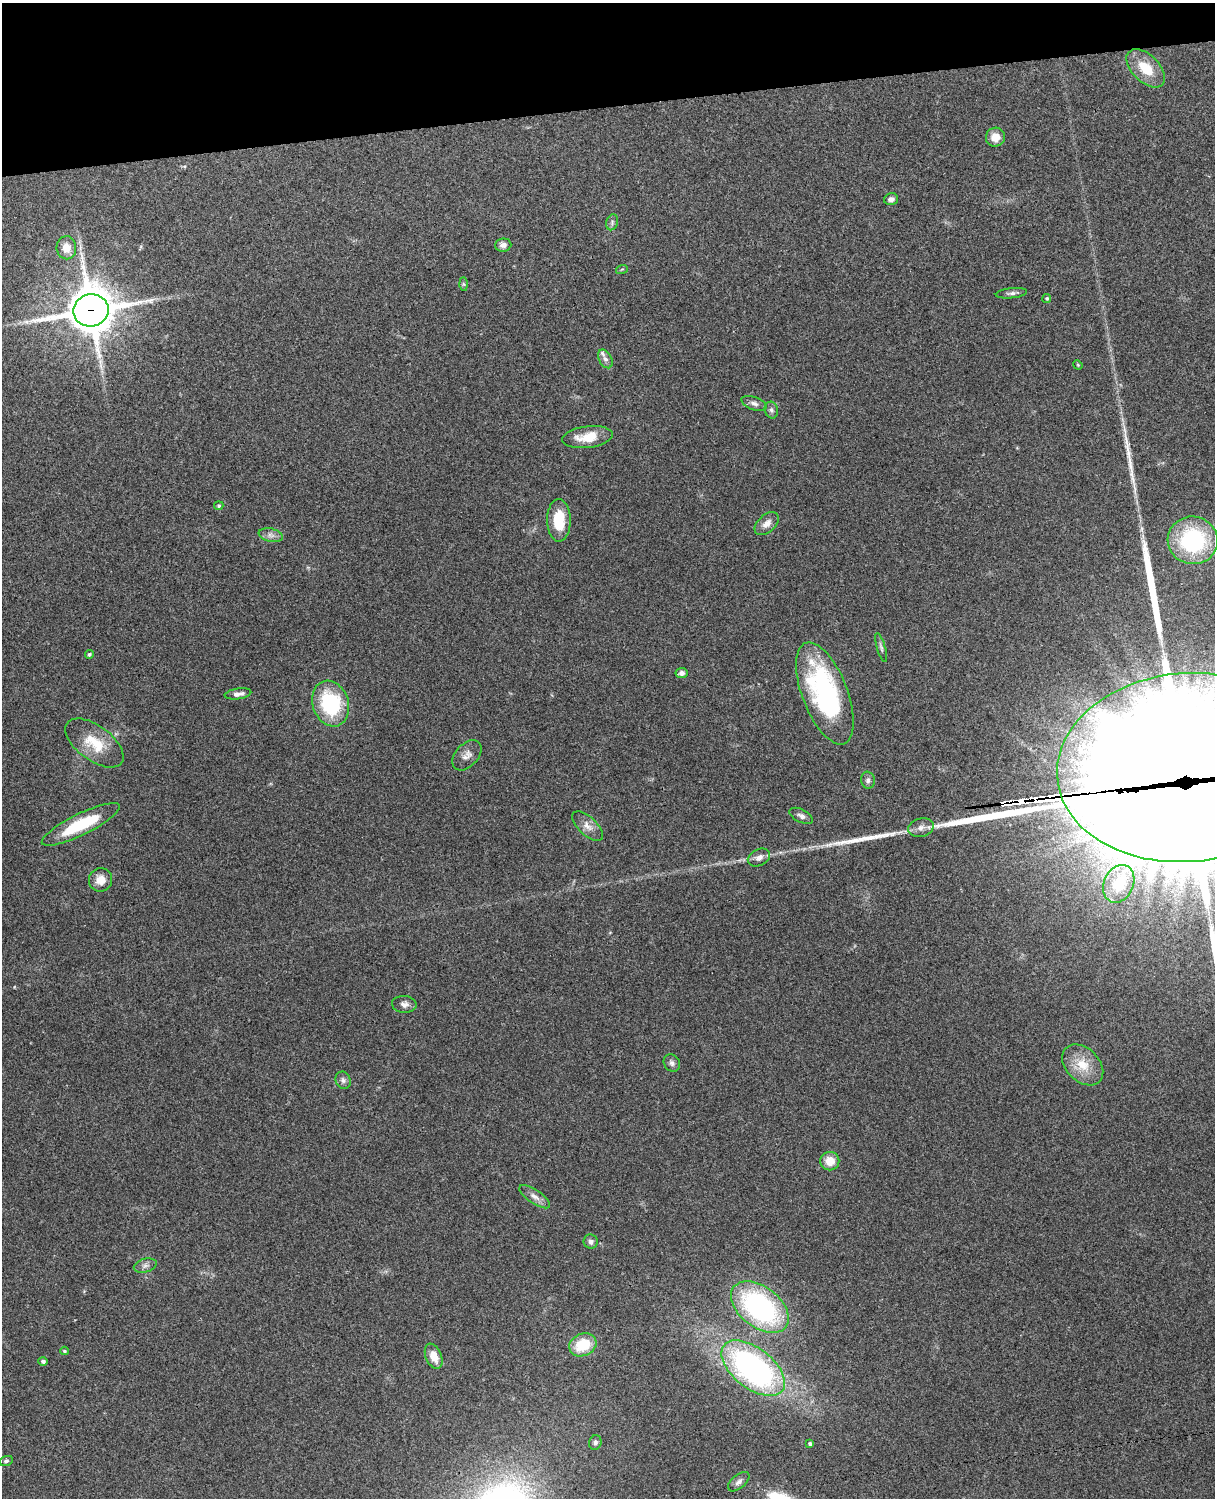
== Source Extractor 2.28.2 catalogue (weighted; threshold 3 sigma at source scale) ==
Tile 3 of 4 x 3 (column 3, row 1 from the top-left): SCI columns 2544-3756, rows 3155-4650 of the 5089 x 4927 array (HDU 1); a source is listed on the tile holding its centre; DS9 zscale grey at full resolution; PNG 1217 x 1500 px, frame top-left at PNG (2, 3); each listed source drawn as its Kron ellipse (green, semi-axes under 4 px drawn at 4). Shown black and unused: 7% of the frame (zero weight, under 3 of 4 exposures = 6% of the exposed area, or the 3 px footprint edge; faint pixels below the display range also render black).
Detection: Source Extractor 2.28.2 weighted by HDU 2 'WHT'; one run over the whole footprint, this tile lists its part. Background 0.21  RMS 0.0082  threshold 0.037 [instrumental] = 3 sigma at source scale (4.5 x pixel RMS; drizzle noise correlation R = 1.50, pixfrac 1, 0.05/0.05 arcsec/px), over >= 5 px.
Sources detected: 62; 1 inside a brighter object's white glare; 4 long thin detections or spike segments (spike, bleed or trail) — neither listed nor drawn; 1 inside a brighter listed object's ellipse — not listed separately; the other 56 listed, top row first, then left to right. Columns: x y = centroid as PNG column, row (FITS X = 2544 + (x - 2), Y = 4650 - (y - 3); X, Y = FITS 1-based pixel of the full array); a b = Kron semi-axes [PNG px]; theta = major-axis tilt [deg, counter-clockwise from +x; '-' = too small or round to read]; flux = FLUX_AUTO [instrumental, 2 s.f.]
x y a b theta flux
1146 68 23 13 -44 22
995 137 9 9 - 8.7
891 199 7 5 12 3.1
612 222 8 6 72 2
503 245 8 6 6 3.5
66 248 11 10 - 9.4
622 269 6 3 18 1
464 284 7 4 -89 1.1
1011 293 16 5 6 2.6
1047 298 4 4 - 1.1
91 310 17 16 - 2900
605 359 10 6 -61 3.2
1078 365 5 4 - 0.77
754 403 13 6 -21 3.4
771 410 8 6 -76 2.5
587 437 25 10 7 17
219 506 5 4 - 1.1
559 520 21 12 -89 23
767 524 14 8 43 6.1
271 535 12 6 -12 4.3
1193 540 25 23 -10 87
881 648 15 4 -74 2.4
89 654 4 4 - 1.6
681 673 6 5 - 3
825 693 54 22 -69 140
238 694 13 5 8 4.4
331 704 23 18 -71 62
94 743 34 17 -36 25
467 755 18 11 47 6.2
1186 768 129 94 5 52000
868 780 8 7 - 2.6
801 816 13 6 -27 3.3
81 824 43 10 26 42
588 826 19 9 -44 6.6
921 828 13 9 16 5.2
759 858 12 8 25 4.9
101 880 12 11 - 9
1119 884 19 15 65 26
404 1004 12 8 -5 4.1
672 1063 9 7 -54 2.9
1083 1065 24 16 -45 19
343 1080 9 7 -62 3.1
830 1161 9 9 - 11
535 1197 18 7 -35 5.2
591 1242 7 7 - 2.9
145 1266 12 6 15 3.4
760 1307 33 20 -38 150
583 1345 14 11 24 26
64 1351 4 4 - 1
434 1356 13 8 -67 10
43 1361 4 4 - 2.3
753 1368 37 20 -38 230
595 1442 7 6 - 2.3
810 1444 4 3 - 1.7
6 1461 7 5 18 1.6
739 1482 13 7 40 3.5
Overlapping masked pixels (flux is a lower limit): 2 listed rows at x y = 91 310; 1186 768
Isophote crosses this tile's border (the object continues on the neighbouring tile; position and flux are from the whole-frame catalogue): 1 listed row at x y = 1186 768